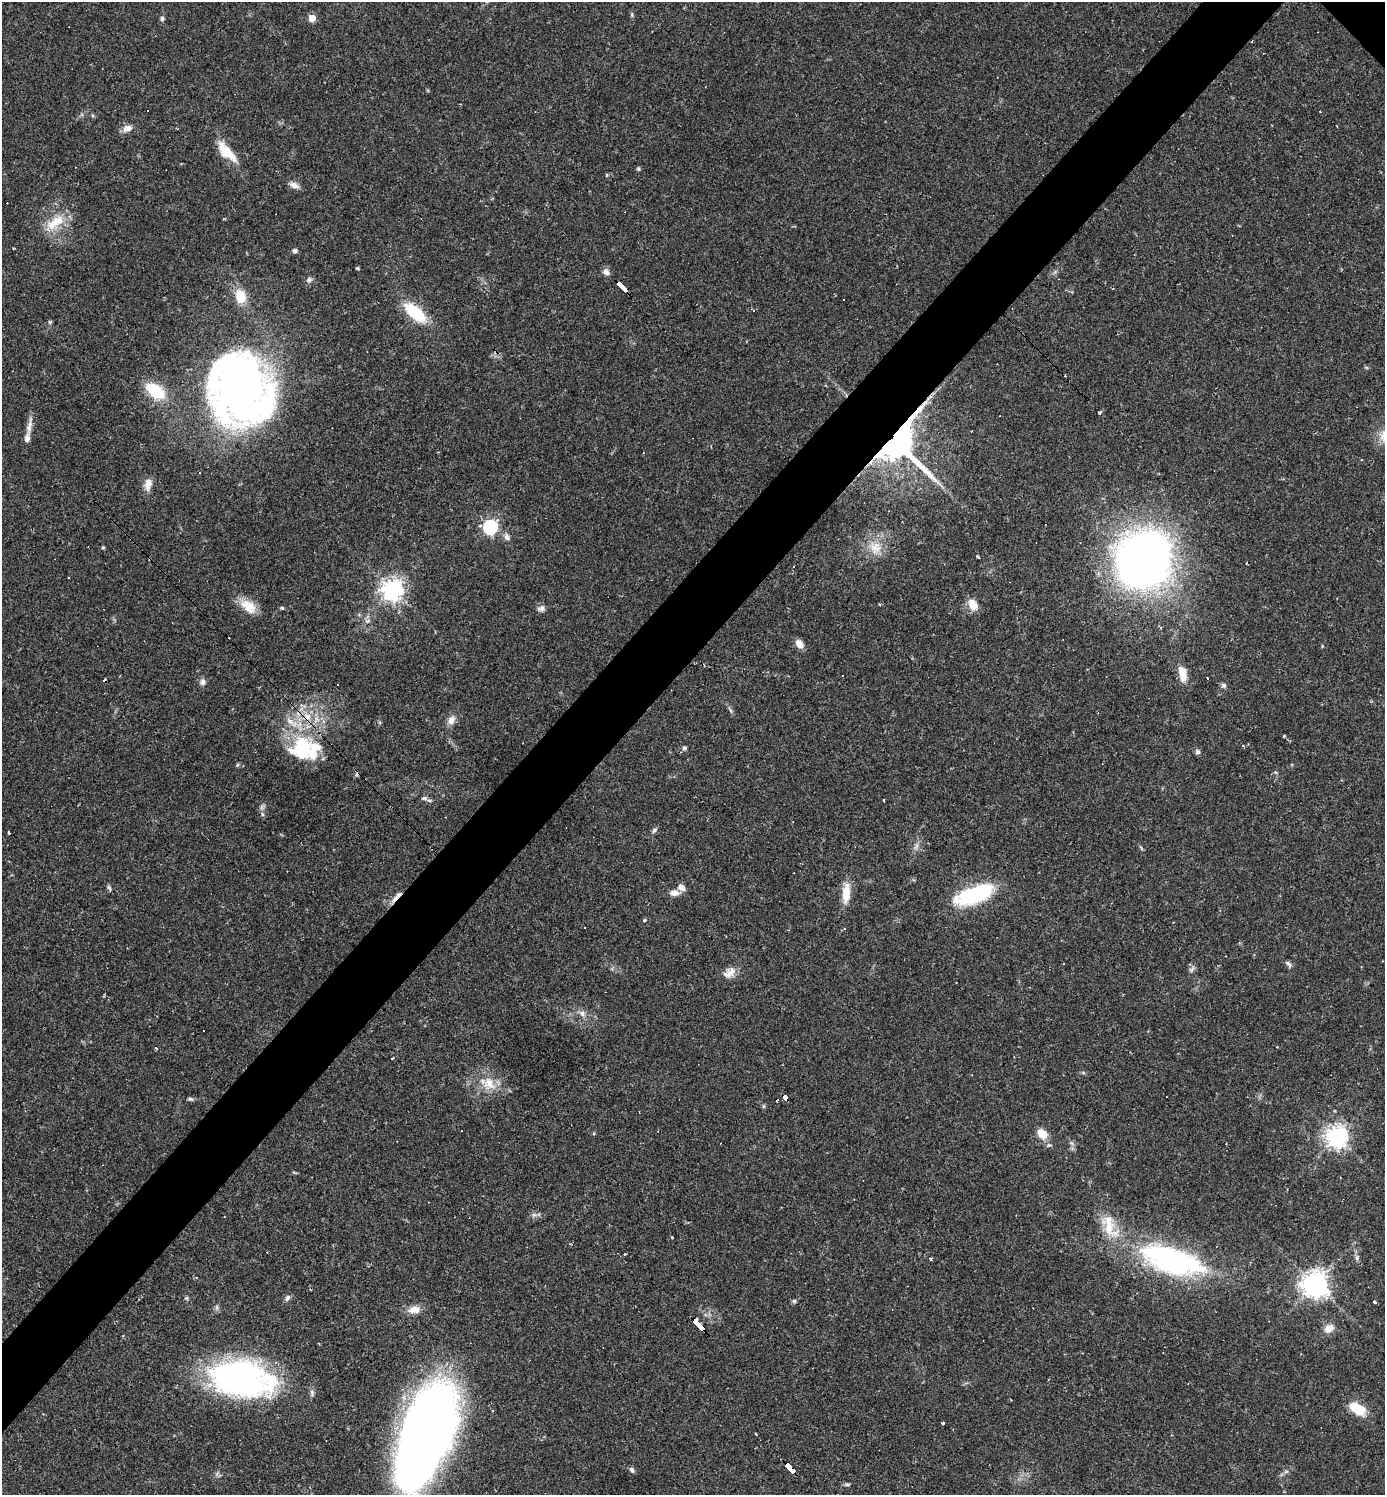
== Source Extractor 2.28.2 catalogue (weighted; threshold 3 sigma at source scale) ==
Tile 7 of 4 x 4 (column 3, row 2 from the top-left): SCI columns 3059-4441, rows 2988-4480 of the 5975 x 5974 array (HDU 1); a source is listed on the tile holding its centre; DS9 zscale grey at full resolution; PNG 1387 x 1497 px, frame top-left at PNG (2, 2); no overlay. Shown black and unused: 5% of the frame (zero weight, under 2 of 3 exposures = <1% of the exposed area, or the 3 px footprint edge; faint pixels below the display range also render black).
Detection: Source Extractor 2.28.2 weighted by HDU 2 'WHT'; one run over the whole footprint, this tile lists its part. Background 0.0384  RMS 0.0049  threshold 0.0222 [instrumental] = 3 sigma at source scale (4.5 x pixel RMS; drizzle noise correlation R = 1.50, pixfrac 1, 0.05/0.05 arcsec/px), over >= 5 px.
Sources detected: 136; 2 inside a brighter object's white glare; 25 cosmic-ray / hot-pixel residue — not listed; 8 inside a brighter listed object's ellipse — not listed separately; the other 101 listed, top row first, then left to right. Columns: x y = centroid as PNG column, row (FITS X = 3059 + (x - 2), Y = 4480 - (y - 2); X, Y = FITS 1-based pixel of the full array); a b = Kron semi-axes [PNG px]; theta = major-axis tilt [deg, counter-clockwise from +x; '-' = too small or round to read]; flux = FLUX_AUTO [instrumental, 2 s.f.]
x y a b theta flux
632 14 7 4 -90 0.73
162 18 7 5 89 1
312 18 5 5 - 10
127 128 11 8 17 3.4
225 149 22 13 -58 10
638 169 6 4 -88 0.63
607 175 6 3 -72 0.46
294 185 13 7 -23 2.7
223 218 3 2 - 0.55
55 223 33 14 36 12
295 251 6 6 - 1.1
357 268 3 3 - 1.2
606 272 9 7 -30 2.1
309 280 8 7 - 1.4
622 286 13 3 -46 95
240 296 20 14 -78 9.2
844 299 3 3 - 4.3
754 310 3 3 - 1.5
415 312 20 9 -41 30
50 322 6 4 -72 0.63
243 389 59 37 -37 160
155 391 26 14 -35 17
1100 412 4 3 - 1.1
29 426 26 6 81 4.1
895 441 21 20 - 750
148 484 16 9 83 4.1
490 527 6 6 - 110
507 537 9 7 -46 1.9
875 547 18 16 25 8.7
103 548 5 4 - 0.56
978 557 3 3 - 0.92
1144 560 30 25 56 770
793 566 3 2 - 0.42
392 590 7 7 - 350
973 605 15 10 -58 5.6
248 606 23 14 -39 8.3
282 608 5 5 - 0.62
541 608 10 7 15 2
367 621 7 6 - 1.4
799 644 11 8 -49 3.5
1183 673 18 9 -78 7
842 676 3 3 - 1.5
202 682 9 7 71 1.9
1224 686 7 6 - 1.3
301 705 6 6 - 1.3
730 710 7 4 -70 0.87
307 717 11 9 -58 5.3
451 720 11 8 63 3.5
684 748 6 5 - 1
303 749 40 31 -19 36
1197 752 7 6 - 1.3
424 798 9 6 -10 1.5
262 814 6 4 -71 0.84
654 830 8 6 46 1.2
9 832 4 3 - 1.8
681 887 8 6 -42 3.6
109 888 9 4 -58 0.88
674 893 10 7 3 3.4
846 893 25 9 85 8.5
975 894 39 15 20 46
397 896 23 4 49 3
645 920 5 3 - 0.56
1288 964 11 5 -49 1.4
1192 969 10 5 54 1.3
731 971 16 11 32 4.6
582 1013 9 6 -75 2
156 1048 3 2 - 1.1
392 1059 3 3 - 0.82
489 1083 20 15 -52 9.5
785 1097 6 4 -44 42
190 1099 7 5 -1 1
777 1101 3 2 - 0.65
461 1131 3 2 - 0.95
1042 1134 10 8 -42 7.8
1337 1137 7 7 - 370
1049 1145 6 4 -17 0.84
854 1199 3 2 - 0.29
1109 1226 41 18 -69 17
672 1237 3 3 - 1.3
625 1254 3 2 - 0.42
1357 1258 7 5 71 1.1
931 1259 3 3 - 1.7
1172 1260 74 28 -17 110
196 1277 4 3 - 0.43
1315 1284 8 8 - 550
186 1298 5 5 - 0.72
287 1298 8 6 51 1.6
794 1301 5 5 - 0.87
1375 1302 4 3 - 1.7
414 1309 15 9 10 5
698 1324 13 3 -46 140
1329 1328 12 9 41 4.3
238 1378 64 39 -13 140
1358 1409 15 9 -29 14
943 1423 4 3 - 1.1
425 1434 95 40 70 510
756 1434 3 3 - 1.8
790 1468 13 4 -48 120
632 1470 8 6 -57 1.1
1286 1471 7 4 2 0.9
847 1484 7 4 -5 0.86
Overlapping masked pixels (flux is a lower limit): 8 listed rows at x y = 622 286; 895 441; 307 717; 303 749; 397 896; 785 1097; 698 1324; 790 1468
Isophote crosses this tile's border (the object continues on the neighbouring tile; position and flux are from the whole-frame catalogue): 1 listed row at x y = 425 1434